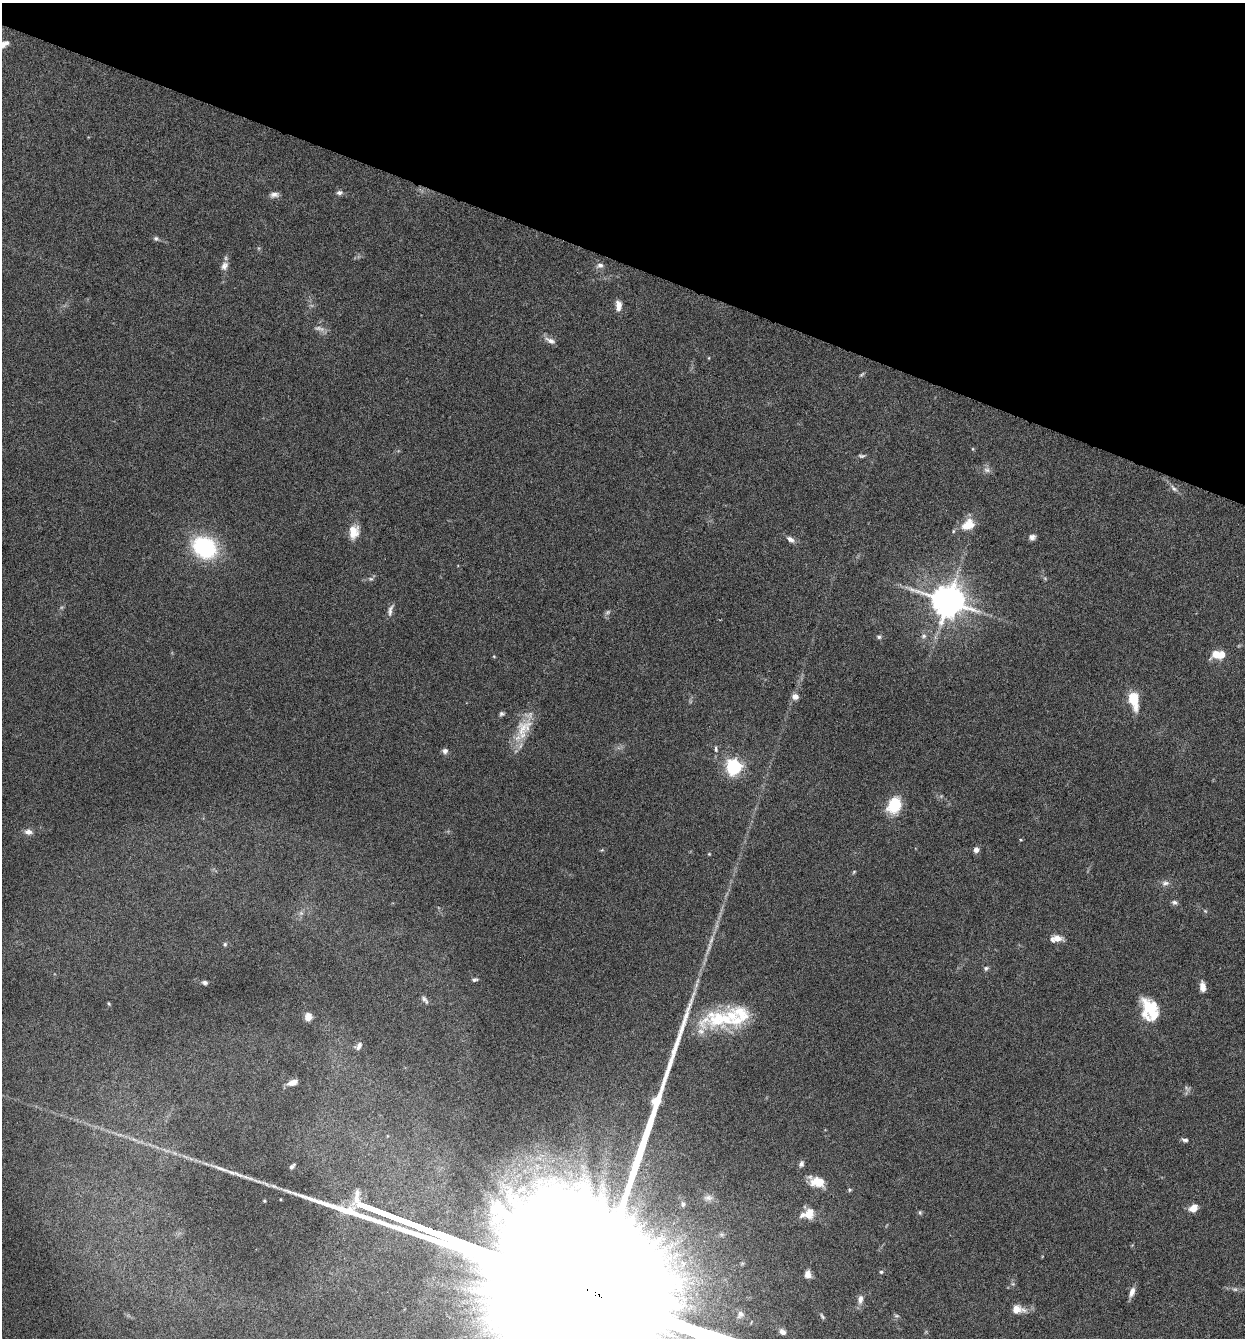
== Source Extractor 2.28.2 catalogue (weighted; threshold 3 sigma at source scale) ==
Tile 2 of 4 x 4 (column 2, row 1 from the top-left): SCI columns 1373-2615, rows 4014-5349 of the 5359 x 5349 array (HDU 1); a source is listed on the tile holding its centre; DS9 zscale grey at full resolution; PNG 1247 x 1340 px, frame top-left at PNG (2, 3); no overlay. Shown black and unused: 20% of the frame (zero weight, under 4 of 8 exposures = <1% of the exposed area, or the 3 px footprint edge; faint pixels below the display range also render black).
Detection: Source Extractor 2.28.2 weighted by HDU 2 'WHT'; one run over the whole footprint, this tile lists its part. Background 0.125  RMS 0.005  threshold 0.0203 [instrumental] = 3 sigma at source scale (4.09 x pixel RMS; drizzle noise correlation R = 1.36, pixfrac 0.8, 0.05/0.05 arcsec/px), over >= 5 px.
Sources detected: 90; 9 too faint to see at this stretch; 1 long thin detection or spike segment (spike, bleed or trail) — not listed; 7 inside a brighter listed object's ellipse — not listed separately; the other 73 listed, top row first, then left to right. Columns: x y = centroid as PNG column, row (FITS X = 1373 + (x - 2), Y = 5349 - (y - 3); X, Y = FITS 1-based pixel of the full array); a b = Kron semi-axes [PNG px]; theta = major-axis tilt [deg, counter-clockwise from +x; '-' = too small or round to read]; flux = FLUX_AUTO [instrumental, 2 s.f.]
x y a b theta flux
3 44 12 7 26 3.4
339 192 8 6 1 1.4
274 194 11 7 11 2.1
156 239 7 6 - 1
600 265 10 7 16 1.8
224 266 12 9 66 2.7
618 305 12 7 90 3.3
550 341 16 7 -25 2.5
709 358 5 3 - 0.37
973 449 5 3 - 0.43
987 470 11 7 -18 1.9
1174 489 12 6 -41 1.8
968 525 16 12 32 9
354 532 17 12 83 6.3
1032 537 8 7 - 1.8
790 539 11 7 -34 2.2
204 547 25 20 -34 44
948 601 10 9 - 1100
390 610 17 6 74 2.1
924 636 7 7 - 1.4
879 637 6 5 - 0.9
1218 655 18 10 5 6.7
494 656 5 3 - 0.4
795 697 7 6 - 2.7
1134 700 22 11 -79 11
502 714 6 5 - 0.96
524 727 30 19 47 12
716 749 8 5 -83 1
445 751 7 7 - 1.6
734 767 6 6 - 150
894 805 15 12 63 18
28 832 10 7 -10 2.5
1021 840 4 3 - 0.39
976 849 6 5 - 2.4
709 854 5 4 - 0.42
854 872 5 4 - 0.52
1165 883 11 7 7 2.1
1175 902 8 6 -19 1.2
301 913 6 5 - 1
1057 938 9 5 7 6.8
225 944 6 5 - 0.75
986 968 6 5 - 1.1
475 980 7 4 19 0.88
205 983 6 4 -11 1.4
1202 987 10 6 -85 4
425 1000 13 5 -50 1.5
109 1003 5 3 - 0.51
1151 1007 21 20 - 17
308 1017 9 7 79 3.6
717 1019 53 28 12 34
359 1046 11 7 51 2.2
293 1082 10 6 19 3.9
1187 1088 9 4 -49 1
1185 1140 8 5 -15 1.3
801 1164 8 6 72 1.4
818 1181 16 9 -14 11
521 1190 18 10 21 8.2
849 1190 5 5 - 0.72
708 1198 13 7 0 2.2
683 1204 8 6 -77 1.5
1193 1208 11 8 38 3.9
920 1212 6 5 - 0.68
809 1213 17 13 53 6
881 1272 5 5 - 0.72
808 1274 8 6 -86 3.1
1013 1284 6 4 -43 0.71
1132 1292 13 6 71 3
860 1299 12 7 83 2.7
1017 1309 16 10 -5 5.5
740 1314 10 8 62 2
822 1316 8 4 -57 0.79
896 1316 7 4 -8 0.73
782 1332 8 6 -39 2
Isophote crosses this tile's border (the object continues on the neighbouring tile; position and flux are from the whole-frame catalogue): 1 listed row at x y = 3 44